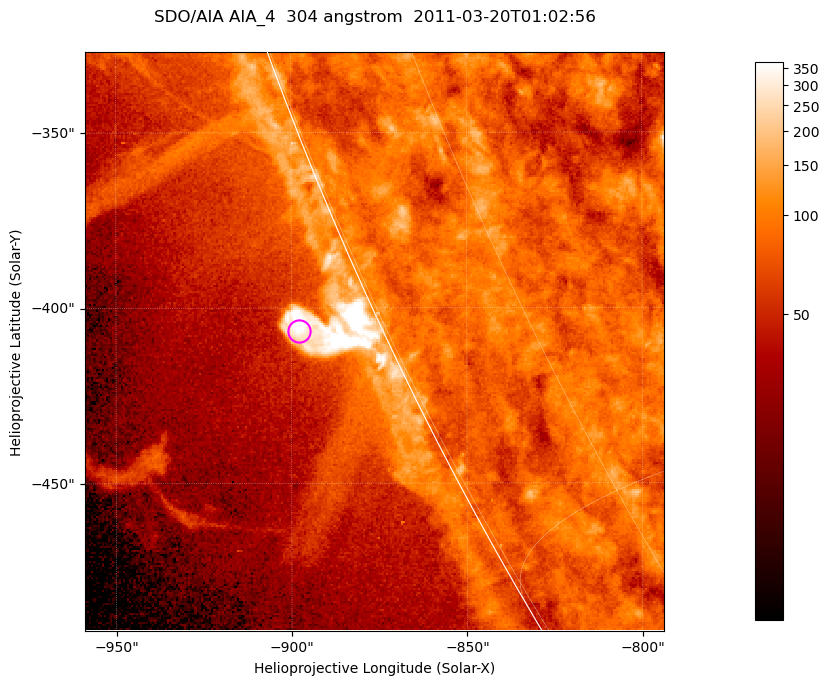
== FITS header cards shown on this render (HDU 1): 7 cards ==
TELESCOP= 'SDO/AIA '           / For AIA: SDO/AIA
INSTRUME= 'AIA_4   '           / For AIA: AIA_ATA1, AIA_ATA2, AIA_ATA3 or AIA_AT
WAVELNTH=                  304 / [angstrom] Wavelength
WAVEUNIT= 'angstrom'           / Wavelength unit: angstrom
DATE-OBS= '2011-03-20T01:02:56.123' / [ISO] Date when observation started; ISO 8
CTYPE1  = 'HPLN-TAN'           / CTYPE1; Typically HPLN
CTYPE2  = 'HPLT-TAN'           / CTYPE2; Typically HPLT

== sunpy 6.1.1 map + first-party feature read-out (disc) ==
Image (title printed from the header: SDO/AIA AIA_4  304 angstrom  2011-03-20T01:02:56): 275 x 275 px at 0.6 arcsec/px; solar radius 964 arcsec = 1606 px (partial field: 0.4% of the solar disc is inside the frame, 47% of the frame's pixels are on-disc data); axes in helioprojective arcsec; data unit not stated in the header (colour bar unlabelled)
Orientation: roll -0.132 deg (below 1 deg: not rotated)
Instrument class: DISC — disc imager (sunpy class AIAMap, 304 A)
Bright regions (active regions / flare kernels): reference = the on-disc median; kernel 3 px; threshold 5 sigma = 105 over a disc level ~81.4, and >= 1.15x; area >= 75 px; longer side >= 3 px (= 1.8 arcsec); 0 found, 0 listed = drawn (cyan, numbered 1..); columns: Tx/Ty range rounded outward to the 2 arcsec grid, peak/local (2 s.f.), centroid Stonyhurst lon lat
Off-limb structures (1.02-1.3 R_sun): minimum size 37 px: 4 found; the strongest spans PA ~115 deg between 1.02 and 1.03 R_sun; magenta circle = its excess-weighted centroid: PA ~115 deg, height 1.02 R_sun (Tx ~-898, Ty ~-406 arcsec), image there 6.6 x the reference